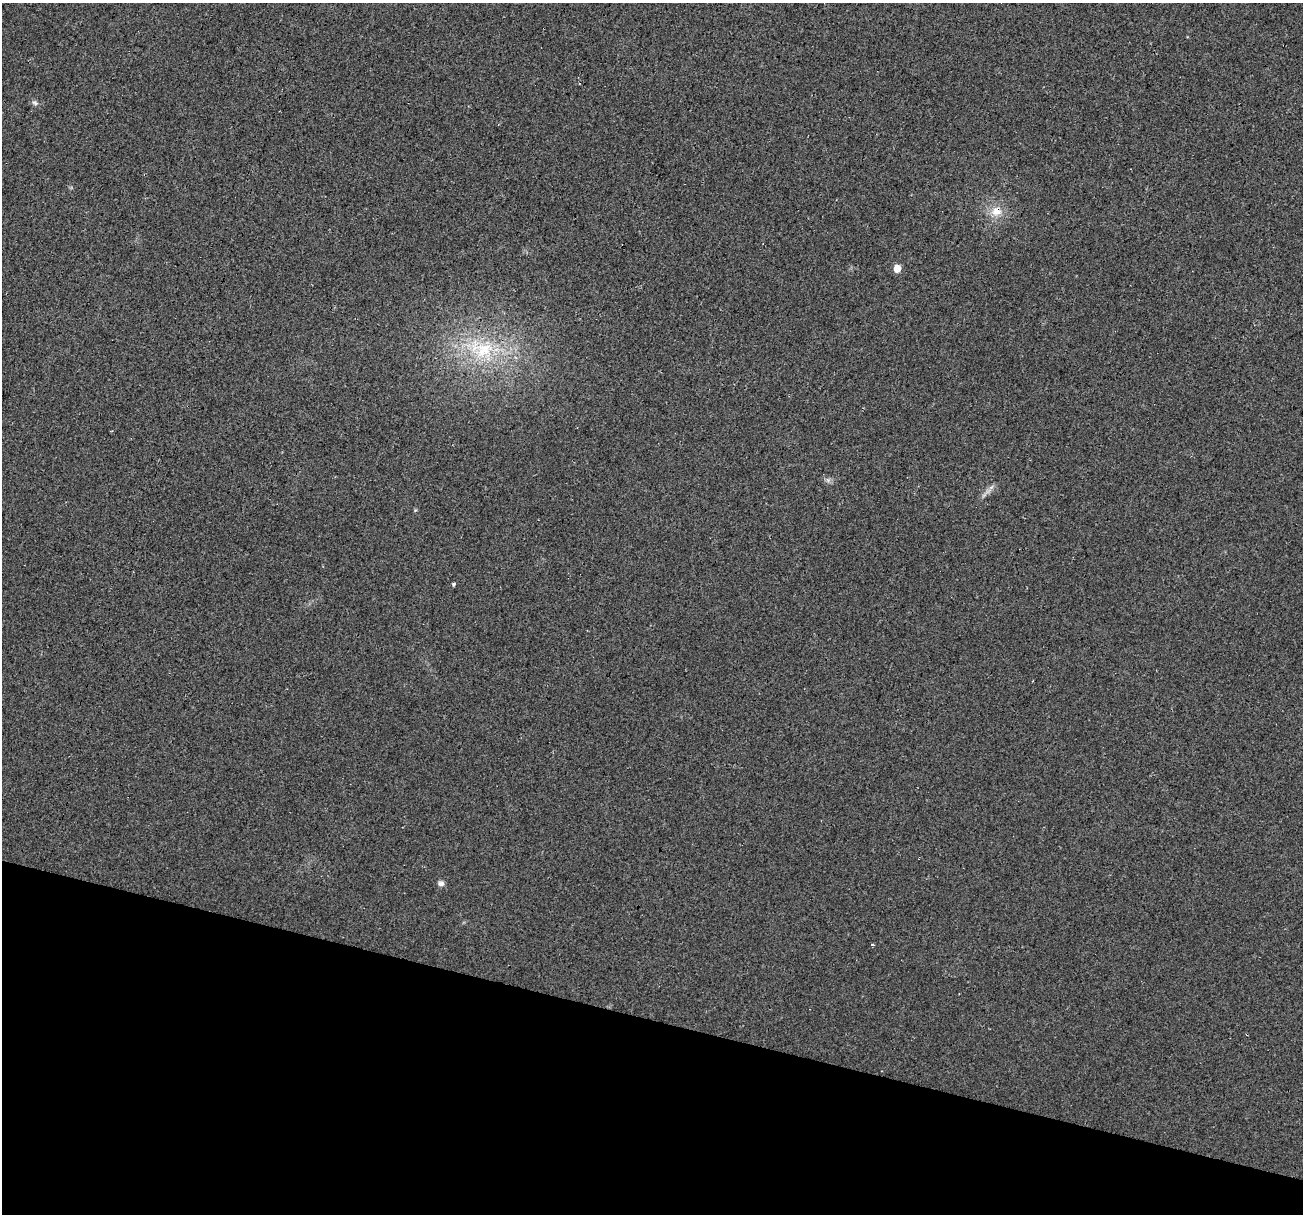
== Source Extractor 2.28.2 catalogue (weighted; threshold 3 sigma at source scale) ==
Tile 15 of 4 x 4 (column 3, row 4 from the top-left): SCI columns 2621-3921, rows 275-1486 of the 5250 x 5459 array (HDU 1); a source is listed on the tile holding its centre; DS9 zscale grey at full resolution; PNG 1305 x 1216 px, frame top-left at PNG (2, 3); no overlay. Shown black and unused: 16% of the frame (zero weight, under 3 of 4 exposures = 5% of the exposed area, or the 3 px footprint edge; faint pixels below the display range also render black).
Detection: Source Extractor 2.28.2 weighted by HDU 2 'WHT'; one run over the whole footprint, this tile lists its part. Background 0.0167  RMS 0.0067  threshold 0.03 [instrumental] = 3 sigma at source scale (4.5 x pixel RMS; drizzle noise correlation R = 1.50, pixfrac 1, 0.0396/0.0396 arcsec/px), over >= 5 px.
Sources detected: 7; all 7 listed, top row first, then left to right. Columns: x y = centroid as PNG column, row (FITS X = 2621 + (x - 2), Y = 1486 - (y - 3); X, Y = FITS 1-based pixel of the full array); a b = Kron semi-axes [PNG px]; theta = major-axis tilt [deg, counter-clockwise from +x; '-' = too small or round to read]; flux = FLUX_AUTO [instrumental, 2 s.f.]
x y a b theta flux
35 103 9 7 -26 1.9
996 211 15 13 17 9.1
897 268 6 5 - 9.5
482 349 44 27 -15 55
453 584 3 3 - 2.9
441 883 8 7 - 2.3
872 945 3 3 - 1.9
Overlapping masked pixels (flux is a lower limit): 1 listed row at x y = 996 211